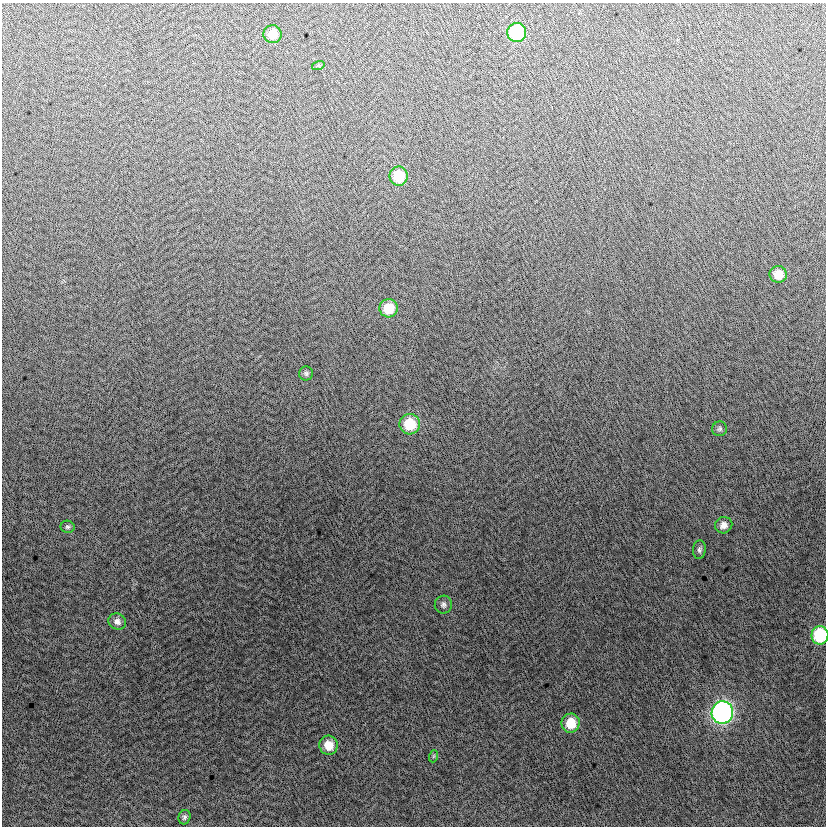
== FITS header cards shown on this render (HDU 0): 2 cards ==
NAXIS1  =                  824
NAXIS2  =                  824

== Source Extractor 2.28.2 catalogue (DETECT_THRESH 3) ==
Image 824 x 824 px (HDU 0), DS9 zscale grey, 1 PNG px = 1 image px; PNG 828 x 828 px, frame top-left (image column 1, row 824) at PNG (2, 3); each listed source drawn as its Kron ellipse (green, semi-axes under 4 px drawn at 4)
Background -4.21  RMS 13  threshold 38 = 3 sigma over >= 5 px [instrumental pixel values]
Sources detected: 20; all 20 listed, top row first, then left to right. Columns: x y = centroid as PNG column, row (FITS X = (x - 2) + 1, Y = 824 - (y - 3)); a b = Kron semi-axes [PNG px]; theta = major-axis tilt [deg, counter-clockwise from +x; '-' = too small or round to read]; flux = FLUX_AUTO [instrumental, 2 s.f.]
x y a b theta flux
517 32 9 9 - 61000
272 34 9 9 - 13000
318 66 6 4 18 1200
399 176 9 9 - 27000
778 274 8 8 - 13000
389 308 9 9 - 20000
306 373 7 7 - 2000
410 424 10 10 - 27000
720 429 7 7 - 2100
724 525 9 8 - 5300
67 527 7 6 - 1800
699 550 9 6 85 2600
443 605 9 8 - 3000
117 622 9 8 - 4000
820 635 9 8 - 53000
722 712 11 11 - 280000
571 723 9 9 - 19000
329 745 9 9 - 13000
434 756 6 4 71 1100
184 817 7 6 - 1900
At the frame edge (FLAGS 8, measured only in part): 1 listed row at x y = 820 635